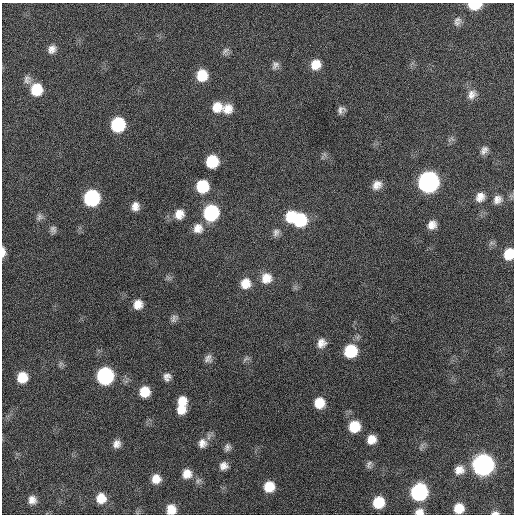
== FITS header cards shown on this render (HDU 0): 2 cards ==
NAXIS1  =                  512 / Axis length
NAXIS2  =                  512 / Axis length

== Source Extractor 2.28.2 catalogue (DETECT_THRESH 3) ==
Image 512 x 512 px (HDU 0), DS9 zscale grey, 1 PNG px = 1 image px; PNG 516 x 516 px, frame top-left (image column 1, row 512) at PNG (2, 3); no overlay
Background 235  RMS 16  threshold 47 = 3 sigma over >= 5 px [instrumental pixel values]
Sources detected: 71; all 71 listed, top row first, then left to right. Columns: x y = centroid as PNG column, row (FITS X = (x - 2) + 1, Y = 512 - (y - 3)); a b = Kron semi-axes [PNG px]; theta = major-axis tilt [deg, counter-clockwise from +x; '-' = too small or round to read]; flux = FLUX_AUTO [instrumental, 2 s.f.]
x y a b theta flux
474 5 11 6 2 35000
457 20 12 8 0 5200
52 49 10 9 - 6600
226 51 12 8 45 4000
316 64 11 10 - 15000
275 65 11 9 55 5000
202 75 12 11 - 24000
27 80 12 10 -82 5600
36 89 11 11 - 30000
472 94 13 11 52 7900
217 107 13 13 - 16000
228 109 13 12 - 12000
341 110 8 7 - 4600
118 125 11 10 - 69000
484 150 11 7 55 5300
212 161 10 10 - 36000
428 182 12 11 - 390000
377 185 11 9 43 8500
202 186 11 10 - 39000
480 197 11 10 - 8800
92 198 11 10 - 120000
497 199 12 11 - 7500
135 206 10 8 88 8000
211 213 12 11 - 96000
179 214 12 11 - 12000
290 216 13 9 69 25000
39 217 10 9 - 4100
300 220 14 12 -27 56000
432 225 10 9 - 8600
198 228 13 12 - 11000
53 229 9 7 -82 3800
276 233 12 9 65 4900
3 252 11 5 -89 6700
509 254 10 8 74 23000
266 278 14 13 - 15000
245 283 12 12 - 15000
138 304 10 9 - 11000
174 318 10 8 58 3900
321 343 11 11 - 8800
350 351 12 11 - 46000
208 358 11 9 59 5300
246 359 10 6 21 3000
61 364 9 5 68 2600
105 376 11 10 - 160000
22 377 10 10 - 21000
167 377 9 8 - 5900
145 392 10 9 - 20000
182 401 10 10 - 13000
319 403 10 9 - 19000
181 409 11 11 - 15000
354 426 11 11 - 27000
371 439 10 9 - 12000
202 443 12 12 - 8700
117 444 8 7 - 6600
227 447 9 7 70 4000
369 464 11 7 72 3700
483 465 11 11 - 490000
224 466 9 9 - 6800
459 470 12 10 23 9400
187 474 11 10 - 12000
156 479 9 9 - 12000
198 481 9 6 41 3400
269 487 10 9 - 20000
419 492 11 10 - 160000
101 498 10 10 - 16000
32 500 9 9 - 7600
379 502 9 9 - 29000
459 508 9 8 - 16000
171 509 10 9 - 14000
419 512 9 6 5 6800
495 513 9 4 1 3300
At the frame edge (FLAGS 8, measured only in part): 6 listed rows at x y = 474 5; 3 252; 509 254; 171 509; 419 512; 495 513